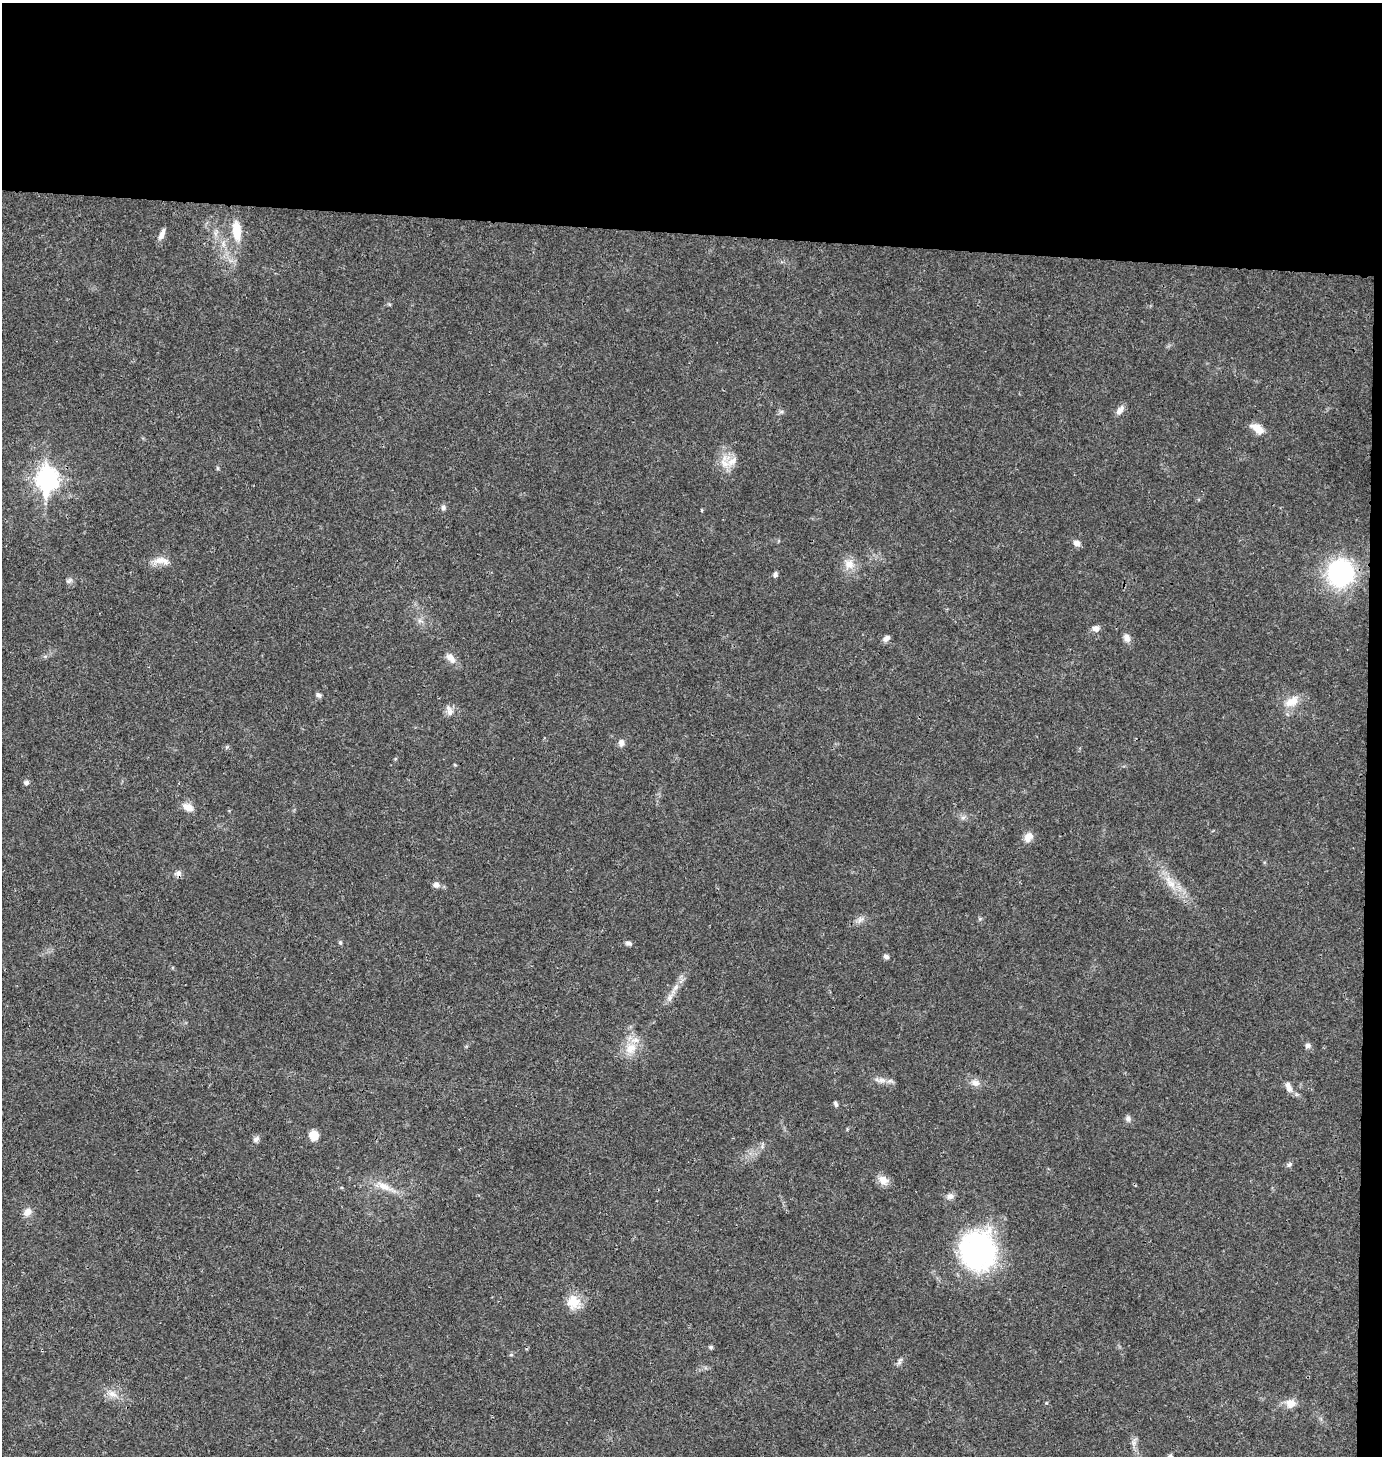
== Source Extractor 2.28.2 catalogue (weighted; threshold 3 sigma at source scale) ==
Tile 3 of 3 x 3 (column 3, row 1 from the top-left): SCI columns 2907-4286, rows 2909-4362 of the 4386 x 4366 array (HDU 1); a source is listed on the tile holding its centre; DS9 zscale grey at full resolution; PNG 1384 x 1458 px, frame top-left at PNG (2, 3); no overlay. Shown black and unused: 17% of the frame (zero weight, under 3 of 4 exposures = <1% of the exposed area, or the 3 px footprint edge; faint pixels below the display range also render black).
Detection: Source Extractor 2.28.2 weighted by HDU 2 'WHT'; one run over the whole footprint, this tile lists its part. Background 0.0234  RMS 0.0023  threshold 0.0104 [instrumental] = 3 sigma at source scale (4.5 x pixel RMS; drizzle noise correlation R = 1.50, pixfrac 1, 0.05/0.05 arcsec/px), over >= 5 px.
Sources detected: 59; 1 inside a brighter listed object's ellipse — not listed separately; the other 58 listed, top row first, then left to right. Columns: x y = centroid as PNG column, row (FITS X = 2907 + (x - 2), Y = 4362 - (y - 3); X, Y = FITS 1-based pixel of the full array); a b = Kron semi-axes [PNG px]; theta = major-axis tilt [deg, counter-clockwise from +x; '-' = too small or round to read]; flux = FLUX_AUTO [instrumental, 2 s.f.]
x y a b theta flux
237 231 22 9 -84 5.2
162 234 15 6 66 1.2
1120 410 14 7 51 1.3
1257 428 16 8 -32 2.7
732 461 18 9 38 2.4
217 468 6 4 -71 0.27
47 479 11 8 88 120
443 507 7 6 - 0.62
1077 543 8 7 - 1.2
162 561 25 9 -6 2.4
849 564 15 13 -46 2.7
1340 572 18 17 - 43
775 574 6 5 - 0.59
69 581 10 5 34 0.61
1096 628 8 6 7 1.3
886 638 10 6 44 0.94
1127 638 10 8 -75 1.2
451 658 15 8 -43 1.8
318 695 7 6 - 0.6
1292 701 20 12 28 3.4
449 711 15 7 -71 1.3
621 743 9 7 -87 1.1
455 765 5 3 - 0.2
26 782 5 5 - 0.8
188 807 15 9 -25 2
963 817 7 4 19 0.51
1028 837 12 9 59 2
179 873 9 7 -73 0.84
1171 884 16 10 -42 3
436 885 9 7 -5 0.93
860 919 10 6 36 0.96
340 943 6 5 - 0.33
628 943 8 5 -15 0.62
886 956 6 5 - 0.7
676 987 10 7 47 1.2
669 998 10 7 65 1.2
1308 1046 8 7 - 0.72
631 1048 18 13 42 4
890 1081 8 5 19 0.7
975 1083 12 9 -12 1.5
1288 1087 15 7 -69 1.4
836 1104 8 4 -67 0.46
1128 1119 8 7 - 0.75
314 1135 9 8 - 3.2
256 1139 8 7 - 0.77
1289 1164 8 5 48 0.52
883 1180 15 11 -34 1.9
385 1187 19 9 -26 2.8
950 1196 9 9 - 1
28 1212 12 9 57 1.4
978 1250 45 41 -87 39
573 1302 19 17 -63 4.1
711 1347 5 5 - 0.44
511 1355 5 3 - 0.27
900 1361 11 5 67 0.65
112 1394 13 8 -18 1.8
1291 1403 13 12 - 2.1
1170 1456 7 6 - 0.55
Isophote crosses this tile's border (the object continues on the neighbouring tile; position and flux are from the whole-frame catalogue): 1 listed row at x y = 1170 1456